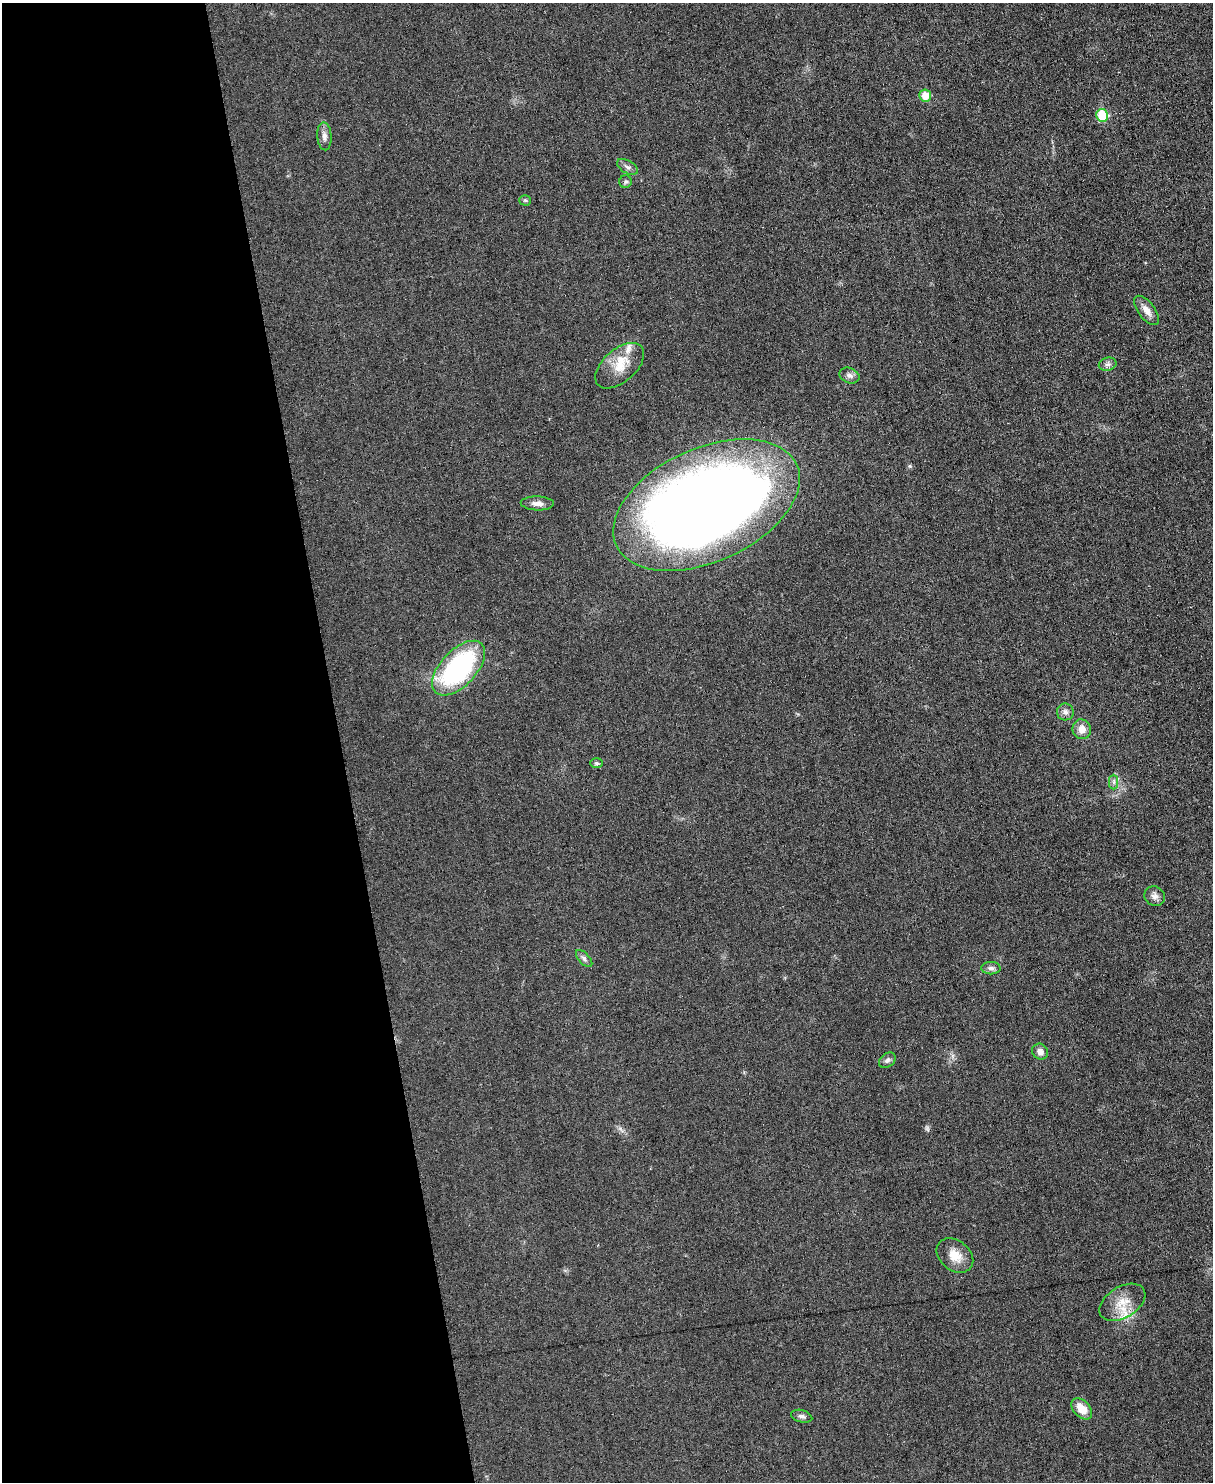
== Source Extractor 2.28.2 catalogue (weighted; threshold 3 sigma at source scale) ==
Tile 5 of 4 x 3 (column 1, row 2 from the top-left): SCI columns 1-1211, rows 1619-3098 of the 4847 x 4831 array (HDU 1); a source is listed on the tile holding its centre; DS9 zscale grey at full resolution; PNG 1215 x 1484 px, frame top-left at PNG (2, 3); each listed source drawn as its Kron ellipse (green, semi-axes under 4 px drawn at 4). Shown black and unused: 28% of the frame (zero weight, under 3 of 6 exposures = <1% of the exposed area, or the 3 px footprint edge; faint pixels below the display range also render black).
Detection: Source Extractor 2.28.2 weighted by HDU 2 'WHT'; one run over the whole footprint, this tile lists its part. Background 0.0265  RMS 0.0038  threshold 0.0153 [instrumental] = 3 sigma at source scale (4.09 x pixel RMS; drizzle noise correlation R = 1.36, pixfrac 0.8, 0.05/0.05 arcsec/px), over >= 5 px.
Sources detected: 28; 2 inside a brighter listed object's ellipse — not listed separately; the other 26 listed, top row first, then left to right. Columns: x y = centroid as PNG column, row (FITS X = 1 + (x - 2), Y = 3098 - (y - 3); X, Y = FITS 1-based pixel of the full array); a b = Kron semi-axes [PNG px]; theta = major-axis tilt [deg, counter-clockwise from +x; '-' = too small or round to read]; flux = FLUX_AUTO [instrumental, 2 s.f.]
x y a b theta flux
925 95 6 6 - 5.3
1102 115 6 6 - 15
324 136 14 7 -86 1.9
627 167 11 6 -30 1.3
626 182 6 6 - 0.7
525 200 5 5 - 0.49
1147 310 17 8 -53 3
1108 364 9 6 13 1.2
620 366 29 16 41 8.3
849 376 10 7 -20 1.4
537 503 16 7 -2 2.1
706 505 99 57 24 450
458 668 33 18 47 61
1065 712 8 8 - 1.5
1082 729 10 9 - 2.8
596 763 6 5 - 0.57
1114 782 7 4 90 0.86
1155 896 10 9 - 1.7
584 959 10 5 -48 1.1
991 968 9 6 -1 1.3
1040 1052 8 7 - 2.2
887 1060 9 6 40 1.1
955 1255 20 15 -39 5.4
1122 1302 25 15 31 7
1082 1409 12 8 -46 5.4
802 1416 11 6 -15 1.2